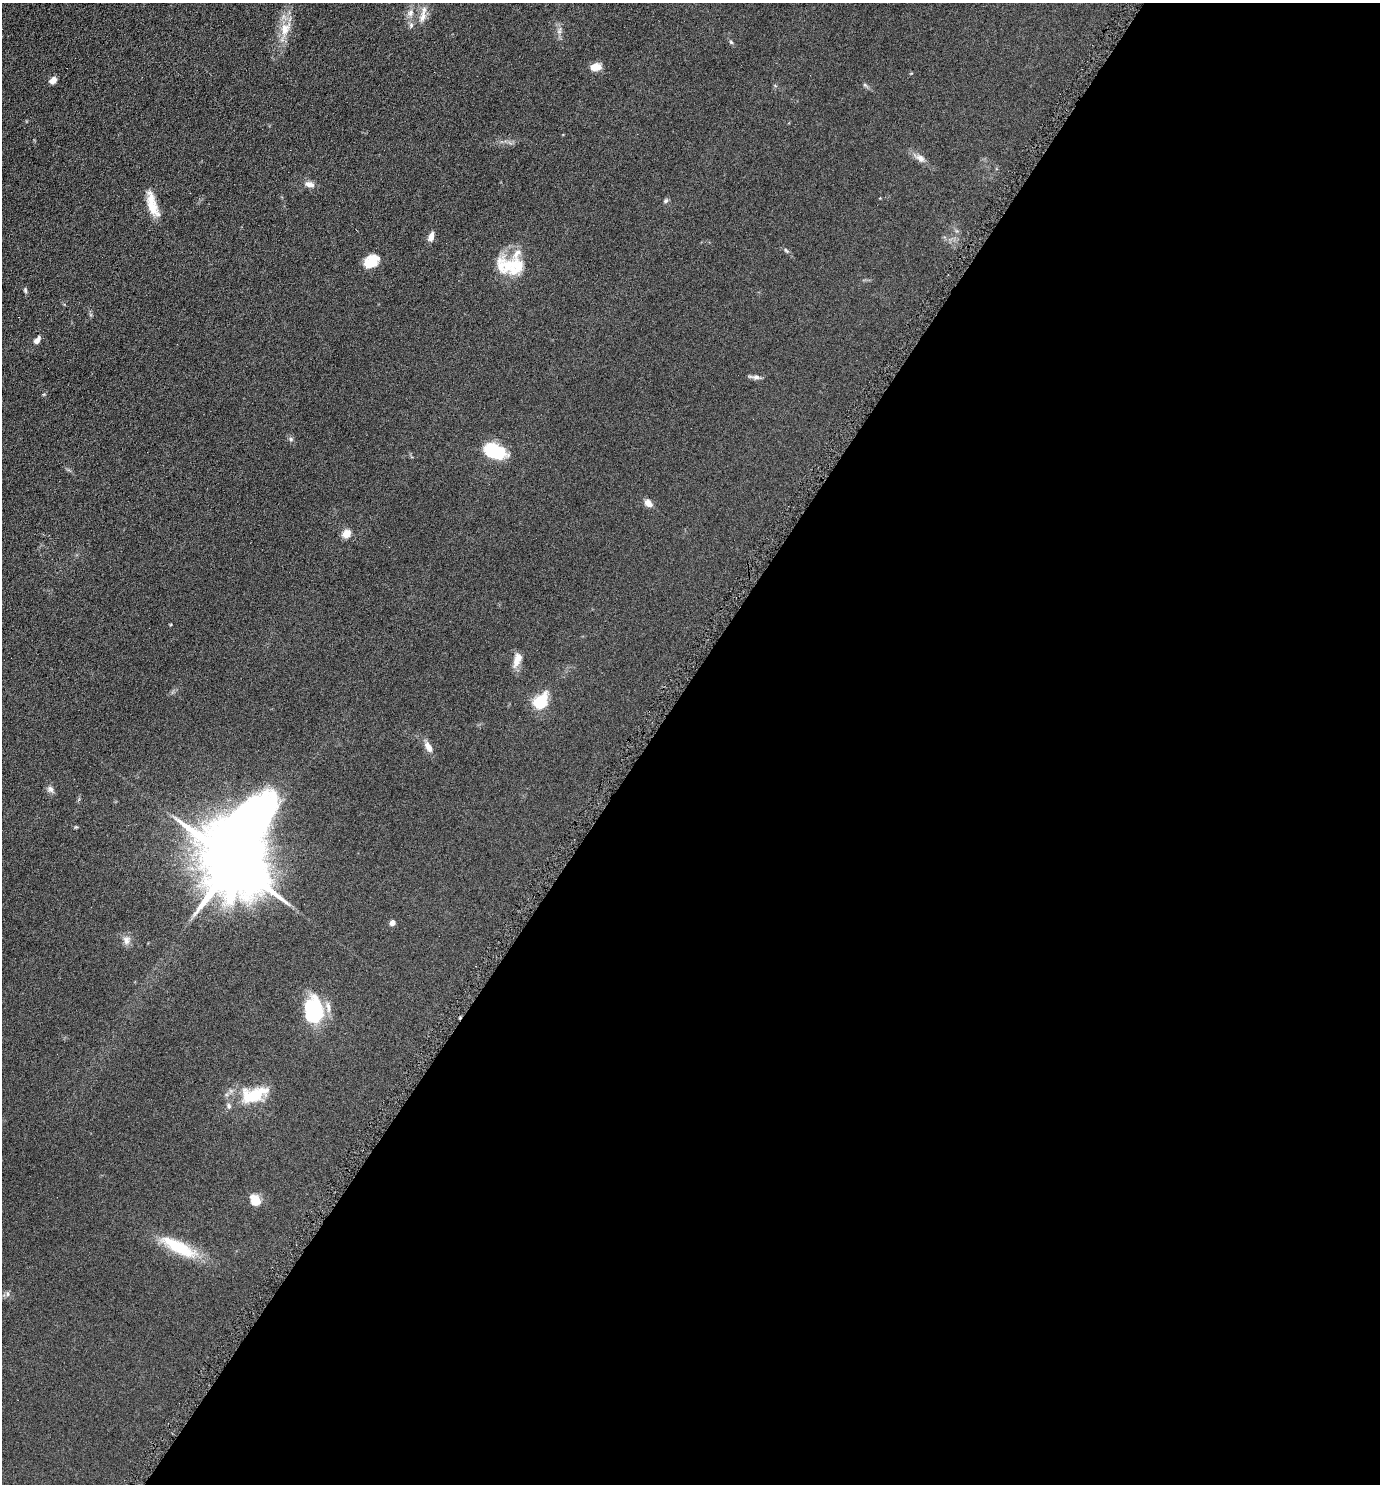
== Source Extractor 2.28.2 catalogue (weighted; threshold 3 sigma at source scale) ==
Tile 12 of 4 x 4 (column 4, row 3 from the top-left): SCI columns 4285-5662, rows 1491-2972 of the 5952 x 5946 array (HDU 1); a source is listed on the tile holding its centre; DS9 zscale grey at full resolution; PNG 1382 x 1486 px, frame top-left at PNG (2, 3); no overlay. Shown black and unused: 53% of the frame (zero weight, under 4 of 8 exposures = <1% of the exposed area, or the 3 px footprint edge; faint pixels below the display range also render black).
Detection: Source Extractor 2.28.2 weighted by HDU 2 'WHT'; one run over the whole footprint, this tile lists its part. Background 0.0906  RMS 0.0077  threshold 0.0316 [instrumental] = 3 sigma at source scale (4.09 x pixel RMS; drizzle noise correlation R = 1.36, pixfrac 0.8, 0.05/0.05 arcsec/px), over >= 5 px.
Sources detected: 43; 1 inside a brighter object's white glare — not listed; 5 inside a brighter listed object's ellipse — not listed separately; the other 37 listed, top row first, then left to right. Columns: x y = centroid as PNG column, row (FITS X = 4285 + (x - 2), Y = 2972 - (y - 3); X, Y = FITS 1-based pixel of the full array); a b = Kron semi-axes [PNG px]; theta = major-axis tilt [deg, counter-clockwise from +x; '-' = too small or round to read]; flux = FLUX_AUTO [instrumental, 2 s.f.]
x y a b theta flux
410 13 10 9 - 4.1
423 17 19 9 72 6.8
411 25 8 6 76 1.8
285 29 20 13 76 11
559 31 11 6 77 2.8
731 42 6 5 - 1
595 67 11 7 7 8.8
53 80 8 6 39 4.2
865 85 6 5 - 1.2
920 158 14 9 -34 4.6
309 184 12 7 -12 4.2
665 201 7 6 - 1.4
152 204 32 10 -73 13
431 237 11 6 74 4.2
786 250 7 4 -53 1.2
370 263 20 11 26 11
508 265 33 24 -24 26
25 290 8 5 -80 1.3
37 340 8 6 47 3.5
756 377 12 6 2 2.6
291 439 6 6 - 1.4
495 451 23 14 -22 31
648 503 10 7 -43 4.6
347 534 5 5 - 24
517 660 20 9 72 6.6
541 702 9 7 54 41
428 747 14 7 -60 5.3
50 789 10 8 -47 2.6
76 827 5 4 - 0.74
234 861 30 21 77 8400
392 923 4 4 - 5.9
126 940 13 10 82 4.1
314 1016 25 19 21 30
254 1095 36 18 17 30
255 1200 14 11 -53 8.5
179 1247 51 14 -27 30
8 1294 6 5 - 1.7